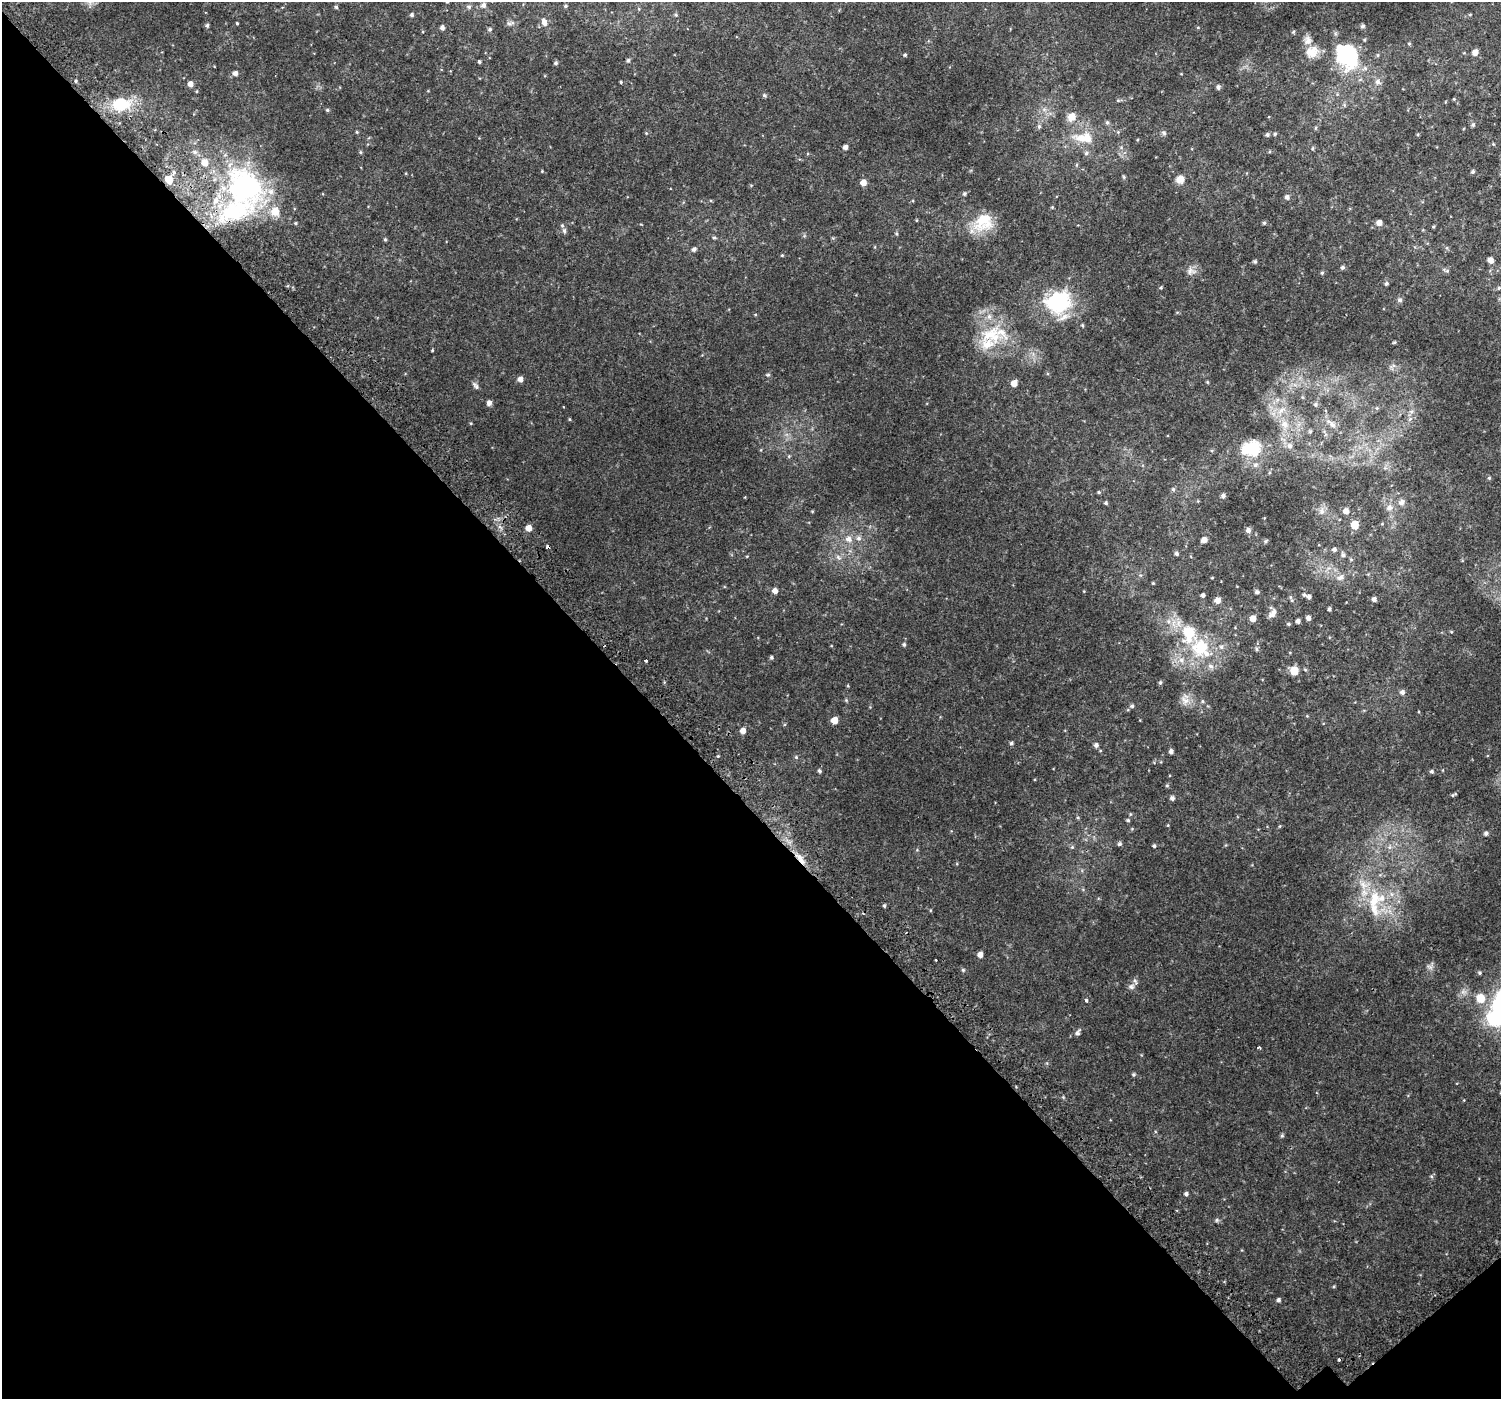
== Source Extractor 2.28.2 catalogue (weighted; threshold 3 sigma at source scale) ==
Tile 14 of 4 x 4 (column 2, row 4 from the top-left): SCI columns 1561-3059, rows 210-1606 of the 6106 x 6071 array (HDU 1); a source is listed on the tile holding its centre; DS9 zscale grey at full resolution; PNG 1503 x 1401 px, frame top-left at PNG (2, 2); no overlay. Shown black and unused: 44% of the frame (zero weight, under 2 of 3 exposures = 3% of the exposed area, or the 3 px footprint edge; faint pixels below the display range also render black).
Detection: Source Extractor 2.28.2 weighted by HDU 2 'WHT'; one run over the whole footprint, this tile lists its part. Background 0.0101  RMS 0.0049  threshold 0.0222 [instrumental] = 3 sigma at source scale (4.5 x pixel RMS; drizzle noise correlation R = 1.50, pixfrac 1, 0.0396/0.0396 arcsec/px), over >= 5 px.
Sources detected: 234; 1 inside a brighter object's white glare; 3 cosmic-ray / hot-pixel residue — not listed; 26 inside a brighter listed object's ellipse — not listed separately; the other 204 listed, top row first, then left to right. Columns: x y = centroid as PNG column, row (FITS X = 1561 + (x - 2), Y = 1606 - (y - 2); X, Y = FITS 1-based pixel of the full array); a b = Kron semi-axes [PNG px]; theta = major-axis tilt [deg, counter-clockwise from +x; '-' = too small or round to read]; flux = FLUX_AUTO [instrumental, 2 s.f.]
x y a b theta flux
484 5 6 6 - 1.7
565 6 4 3 - 0.63
336 7 5 4 - 0.88
469 7 5 5 - 0.83
412 15 4 4 - 1
676 15 5 4 - 0.6
1470 15 5 3 - 0.42
544 22 9 5 -78 2.7
237 23 3 2 - 0.46
509 23 9 6 -11 1.2
207 25 4 4 - 0.91
1198 27 5 3 - 0.4
442 28 4 4 - 1.6
490 29 5 4 - 0.82
1293 32 5 4 - 0.53
1409 44 5 4 - 0.5
1312 52 18 15 32 6.5
1348 52 42 27 -88 35
1475 52 5 5 - 3.2
905 55 4 4 - 0.66
1378 55 5 4 - 0.58
628 60 5 5 - 0.91
479 62 4 3 - 0.7
556 63 4 4 - 0.99
235 73 5 5 - 1.9
76 81 4 4 - 0.65
621 82 4 3 - 0.48
1377 82 9 8 - 2.1
190 84 5 5 - 2.5
1218 87 6 5 - 1.1
197 91 5 3 - 0.38
764 95 5 5 - 0.86
1454 99 4 4 - 0.44
121 104 25 17 2 17
1344 105 6 4 -89 0.74
1044 109 7 5 -44 1.2
327 110 4 4 - 0.72
1071 117 10 10 - 4.8
1107 122 6 5 - 0.84
1473 125 6 5 - 0.99
1039 126 7 5 75 1
1316 128 6 4 88 0.53
357 132 4 4 - 0.49
646 133 4 4 - 0.38
1164 133 8 6 -33 0.97
1275 134 5 5 - 0.79
1267 135 5 5 - 1.1
1081 138 24 13 -10 9.2
845 147 4 4 - 2.1
1121 147 6 4 -19 0.64
1312 148 5 4 - 0.64
360 152 5 3 - 0.51
1086 153 6 6 - 1.1
1076 165 6 3 71 0.53
542 171 4 4 - 0.36
1473 171 5 4 - 0.88
174 172 5 5 - 1
1124 177 5 4 - 0.64
1180 179 10 10 - 3.3
169 180 6 5 - 8.6
863 182 5 5 - 4
243 187 64 51 -38 94
964 194 5 5 - 0.89
1287 197 5 5 - 1.5
1052 207 4 4 - 0.44
983 222 27 22 32 14
1264 223 5 5 - 0.69
1379 223 5 5 - 3.1
1433 227 4 3 - 0.51
564 231 8 5 -88 1
896 234 6 4 -70 0.63
804 236 6 4 18 0.59
714 237 6 4 -6 0.67
833 238 5 5 - 0.53
385 239 5 4 - 0.62
1447 248 6 4 -71 0.62
694 249 5 5 - 1.3
782 255 4 4 - 0.49
1490 260 5 5 - 3.4
1255 261 5 5 - 0.73
1342 267 5 4 - 1
1446 270 9 4 -19 0.9
1191 271 15 10 -3 2.9
1322 273 5 4 - 0.64
1386 283 5 4 - 0.93
1161 288 4 4 - 0.56
1499 288 5 4 - 0.71
1400 300 6 6 - 1.2
1058 302 30 24 11 36
1082 325 4 4 - 0.52
991 335 44 25 -1 24
1394 342 5 4 - 0.56
432 350 3 3 - 0.4
768 375 5 4 - 0.67
520 379 5 5 - 2.4
1207 382 5 4 - 0.45
1014 383 5 5 - 4.9
476 386 10 5 -52 1.5
489 403 7 6 - 1.5
1315 404 6 6 - 0.89
1377 408 5 4 - 0.56
1281 410 15 7 41 3.5
1411 411 8 6 33 1.5
569 419 5 3 - 0.43
1410 419 7 5 46 1.2
1284 424 11 10 - 4
1332 424 15 7 -40 2.9
1310 431 5 4 - 0.67
1290 446 7 7 - 1.8
1251 448 25 19 10 16
789 456 5 5 - 0.57
1489 478 5 4 - 0.59
1173 489 6 5 - 0.85
1099 492 5 4 - 0.56
1223 496 5 5 - 1.3
1401 502 7 6 - 2.2
1106 503 5 4 - 0.76
1389 508 9 8 - 2.5
812 511 4 4 - 0.41
1322 511 11 8 86 2.7
1346 511 6 6 - 2.5
1355 525 5 5 - 12
529 528 5 5 - 4.4
1248 530 7 6 - 1.6
859 538 7 7 - 1.6
848 539 10 9 - 3.3
1204 540 5 4 - 3.3
1266 541 6 5 - 0.72
548 547 4 3 - 3.9
1334 549 6 5 - 1.4
1176 554 5 4 - 1
1343 555 8 6 -65 1.4
838 557 9 5 -41 1.5
1140 575 6 3 -16 0.53
1340 577 11 8 25 2.7
1212 578 4 2 - 0.33
1153 583 3 3 - 0.44
775 591 5 5 - 2.5
1084 591 4 3 - 0.34
1257 592 5 4 - 1.2
1203 595 4 4 - 1.1
1304 595 6 5 - 0.81
1290 597 8 5 -62 0.85
1309 597 5 4 - 1.4
1374 599 5 5 - 1.6
1218 600 5 5 - 3.8
1329 609 4 3 - 0.96
1272 614 11 7 26 2.1
1253 618 5 5 - 3.8
1308 618 5 4 - 1.9
1168 621 6 6 - 1.5
1298 621 4 4 - 1.6
1288 624 5 4 - 0.62
904 644 5 5 - 0.81
1201 647 27 26 - 24
1256 649 6 4 -89 0.74
771 657 5 4 - 0.79
645 661 3 3 - 2.8
1294 671 6 6 - 11
1160 682 6 4 48 0.76
1402 692 6 5 - 1.6
1185 700 17 11 -66 4.1
1202 701 6 5 - 0.68
1132 706 5 5 - 0.87
834 720 5 5 - 6.3
743 731 5 5 - 3.2
1011 743 5 5 - 0.87
1096 745 5 5 - 1.4
1171 751 5 4 - 1.4
796 757 5 5 - 0.7
1443 770 4 3 - 0.31
819 771 5 4 - 0.87
1432 771 6 5 - 0.87
1453 795 6 4 30 0.65
1172 798 5 5 - 1.3
1130 814 5 3 - 0.44
1078 817 5 3 - 0.44
1128 820 5 4 - 0.69
1168 825 5 3 - 0.37
1280 826 5 3 - 0.4
1486 833 5 5 - 1.1
1120 844 5 5 - 0.99
1154 846 4 4 - 0.74
1072 847 6 5 - 0.75
1389 847 7 4 89 1
801 860 15 6 -46 3.8
1364 884 21 14 -29 9.1
884 906 4 3 - 0.72
1374 909 24 13 -60 11
980 954 5 4 - 2.8
963 970 5 5 - 0.6
1480 973 4 4 - 0.63
1131 987 9 7 -2 1.7
1480 998 11 10 - 6.5
1086 1000 4 3 - 1.9
1077 1033 7 6 - 1.4
1259 1048 4 3 - 0.93
1133 1075 5 5 - 0.69
1282 1136 6 4 69 0.72
1431 1176 6 3 -19 0.56
1186 1194 5 4 - 1.2
1217 1220 6 5 - 0.85
1334 1286 4 3 - 0.44
1278 1300 5 4 - 1.1
Overlapping masked pixels (flux is a lower limit): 3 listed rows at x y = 169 180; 548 547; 801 860
Unlisted compact peaks at least as high as the median listed source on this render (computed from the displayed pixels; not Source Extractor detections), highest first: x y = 718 756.